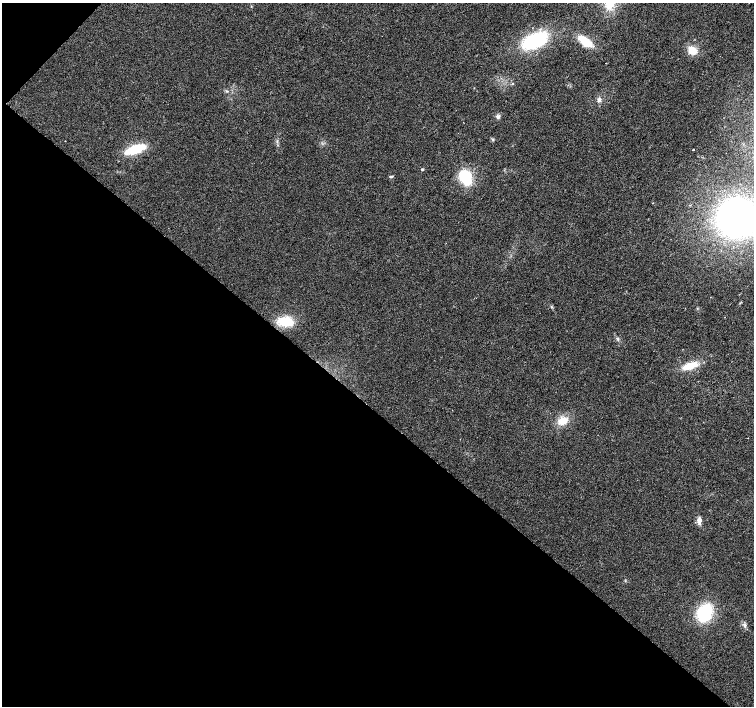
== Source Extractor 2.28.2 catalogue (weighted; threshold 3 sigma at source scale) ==
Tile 9 of 4 x 4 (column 1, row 3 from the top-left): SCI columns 5-1508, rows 1640-3046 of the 6019 x 6028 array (HDU 1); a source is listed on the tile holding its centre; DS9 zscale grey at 2 x 2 block average (1 PNG px = mean of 2 x 2 image px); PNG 756 x 708 px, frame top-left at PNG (2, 3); no overlay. Shown black and unused: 43% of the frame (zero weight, under 2 of 3 exposures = <1% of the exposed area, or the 3 px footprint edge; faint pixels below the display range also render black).
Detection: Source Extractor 2.28.2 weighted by HDU 2 'WHT'; one run over the whole footprint, this tile lists its part. Background 0.021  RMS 0.006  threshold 0.0272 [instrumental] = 3 sigma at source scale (4.5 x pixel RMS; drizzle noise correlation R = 1.50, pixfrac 1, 0.0396/0.0396 arcsec/px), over >= 5 px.
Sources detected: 19; all 19 listed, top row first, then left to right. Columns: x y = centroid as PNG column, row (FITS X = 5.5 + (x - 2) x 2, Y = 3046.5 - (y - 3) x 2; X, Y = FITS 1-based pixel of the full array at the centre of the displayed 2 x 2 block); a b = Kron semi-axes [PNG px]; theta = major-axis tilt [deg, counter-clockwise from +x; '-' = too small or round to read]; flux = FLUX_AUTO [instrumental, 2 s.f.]
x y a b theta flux
535 40 26 14 23 99
585 41 16 7 -36 31
692 50 11 8 -22 17
606 63 2 2 - 1.2
513 84 2 2 - 1.3
599 100 5 4 - 4.4
498 116 6 4 -8 3.2
135 149 20 7 19 51
693 150 2 2 - 4.8
422 169 3 3 - 1.5
391 177 4 3 - 1.6
465 177 12 9 -60 60
737 218 31 30 - 400
285 321 14 9 -2 39
690 366 19 7 20 25
563 421 12 10 29 18
699 521 8 5 88 7
705 613 11 8 63 120
745 625 6 3 89 2.8
Isophote crosses this tile's border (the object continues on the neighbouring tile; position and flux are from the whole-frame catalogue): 1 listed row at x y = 737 218
Diffuse or blended objects may show on this block-average render without a row.